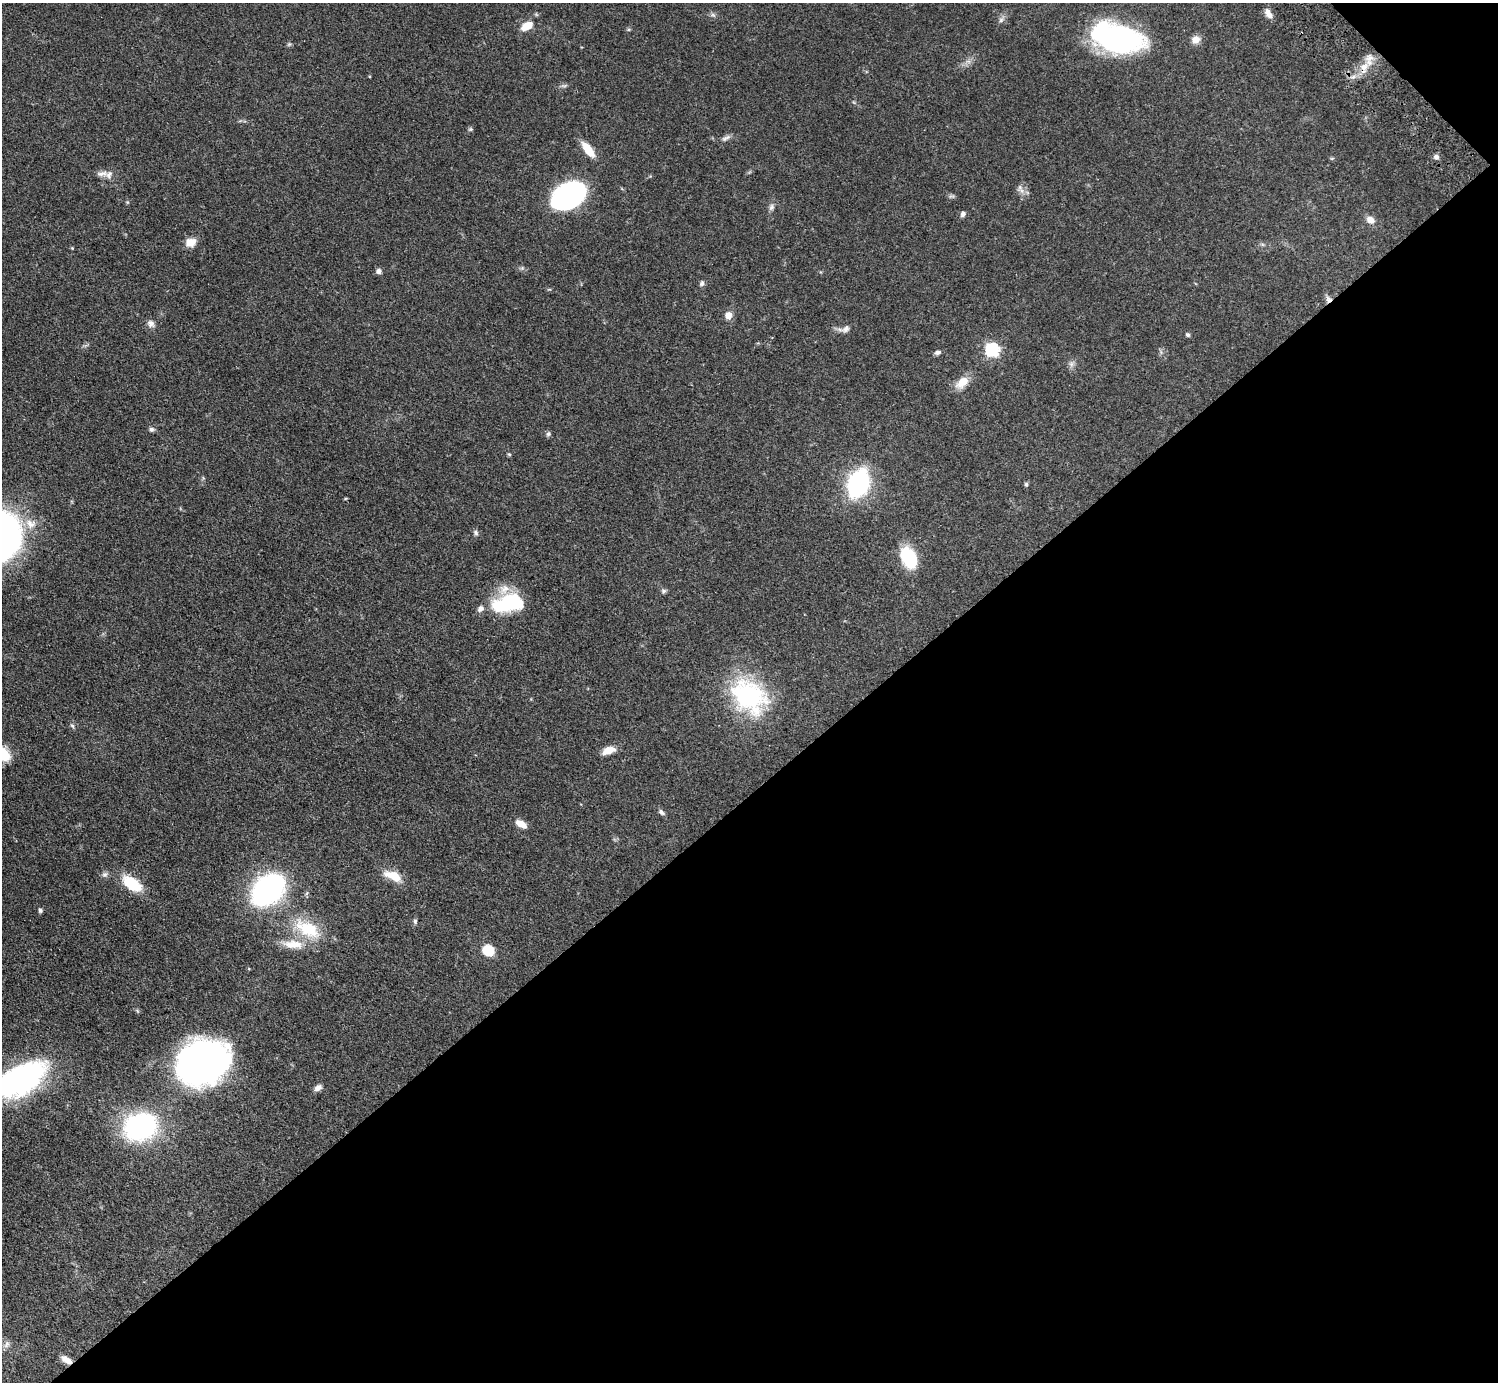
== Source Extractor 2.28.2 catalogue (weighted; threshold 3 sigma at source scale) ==
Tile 12 of 4 x 4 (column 4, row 3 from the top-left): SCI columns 4532-6027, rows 1723-3102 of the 6034 x 6030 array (HDU 1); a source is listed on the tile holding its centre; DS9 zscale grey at full resolution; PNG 1500 x 1384 px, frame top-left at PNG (2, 3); no overlay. Shown black and unused: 43% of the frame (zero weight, under 3 of 5 exposures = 3% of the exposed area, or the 3 px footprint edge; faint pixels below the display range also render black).
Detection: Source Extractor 2.28.2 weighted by HDU 2 'WHT'; one run over the whole footprint, this tile lists its part. Background 0.0615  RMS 0.0038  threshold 0.017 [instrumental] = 3 sigma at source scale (4.5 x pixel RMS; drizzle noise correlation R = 1.50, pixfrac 1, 0.05/0.05 arcsec/px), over >= 5 px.
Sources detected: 62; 1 inside a brighter object's white glare — not listed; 3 inside a brighter listed object's ellipse — not listed separately; the other 58 listed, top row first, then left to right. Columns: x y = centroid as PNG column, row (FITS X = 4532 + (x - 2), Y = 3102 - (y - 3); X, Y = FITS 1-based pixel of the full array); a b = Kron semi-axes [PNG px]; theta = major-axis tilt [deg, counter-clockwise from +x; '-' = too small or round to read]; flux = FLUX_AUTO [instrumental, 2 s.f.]
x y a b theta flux
1268 14 12 6 -58 2.3
1001 20 7 6 - 0.98
527 26 13 8 30 5.3
1112 36 59 27 -23 64
1196 40 10 8 20 2.7
1370 58 10 6 27 2.3
1364 67 11 9 44 3.5
471 129 6 4 90 0.54
726 138 13 5 25 1.3
588 149 17 7 -52 7
1436 157 7 6 - 1
102 173 16 6 11 1.9
1020 187 7 4 72 0.77
568 195 26 17 30 110
772 207 9 7 79 1.1
963 214 8 6 50 0.93
1370 220 9 7 -32 2.7
190 242 12 9 14 3.6
378 271 6 6 - 1.3
702 283 7 6 - 0.84
1328 299 9 6 -62 1.4
728 315 9 8 - 2.5
151 324 10 8 -55 1.6
846 329 11 8 34 1.5
1188 335 6 5 - 0.63
992 350 7 6 - 60
938 352 8 5 13 1
1071 364 7 5 46 1
962 382 20 11 40 4.5
151 429 6 6 - 0.85
548 434 7 6 - 0.78
858 483 19 14 67 59
1026 484 6 5 - 0.6
476 533 8 6 -61 0.83
909 557 17 11 -56 27
664 591 6 6 - 0.71
508 603 37 18 11 24
749 696 48 35 -41 43
72 726 6 4 -33 0.58
608 750 14 7 19 4.2
3 754 17 12 -46 8.4
661 812 9 5 -39 0.99
521 824 14 7 -30 3.4
105 874 8 7 - 1.1
394 876 20 9 -24 7.3
132 884 24 13 -36 11
268 890 21 13 42 150
40 910 5 5 - 0.71
415 921 7 5 90 0.68
308 929 39 19 -29 17
293 944 30 11 -4 7.1
488 950 10 9 - 8.8
202 1062 43 34 23 160
21 1079 52 26 28 85
318 1088 10 7 32 1.5
140 1127 25 20 21 72
7 1344 11 6 69 1.6
66 1360 15 7 -32 2.7
Overlapping masked pixels (flux is a lower limit): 2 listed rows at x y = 1328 299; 66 1360
Isophote crosses this tile's border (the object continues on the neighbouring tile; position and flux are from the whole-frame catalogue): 2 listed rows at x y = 3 754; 21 1079